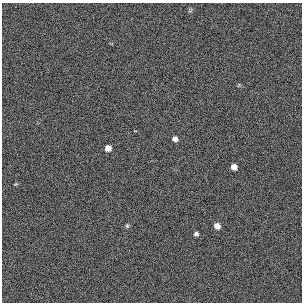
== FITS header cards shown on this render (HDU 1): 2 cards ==
NAXIS1  =                  300 / length of original image axis
NAXIS2  =                  300 / length of original image axis

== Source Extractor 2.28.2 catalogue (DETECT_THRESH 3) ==
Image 300 x 300 px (HDU 1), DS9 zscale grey, 1 PNG px = 1 image px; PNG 304 x 304 px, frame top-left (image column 1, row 300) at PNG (2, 3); no overlay
Background 384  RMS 66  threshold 199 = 3 sigma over >= 5 px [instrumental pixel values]
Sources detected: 6; all 6 listed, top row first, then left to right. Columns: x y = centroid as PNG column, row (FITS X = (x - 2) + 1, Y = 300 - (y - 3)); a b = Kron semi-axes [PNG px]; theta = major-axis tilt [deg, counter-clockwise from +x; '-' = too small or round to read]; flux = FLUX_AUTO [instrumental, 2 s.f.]
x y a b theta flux
175 139 6 5 - 18000
108 148 6 5 - 25000
234 167 6 5 - 27000
127 226 5 4 - 6300
217 226 6 6 - 26000
196 234 5 4 - 11000